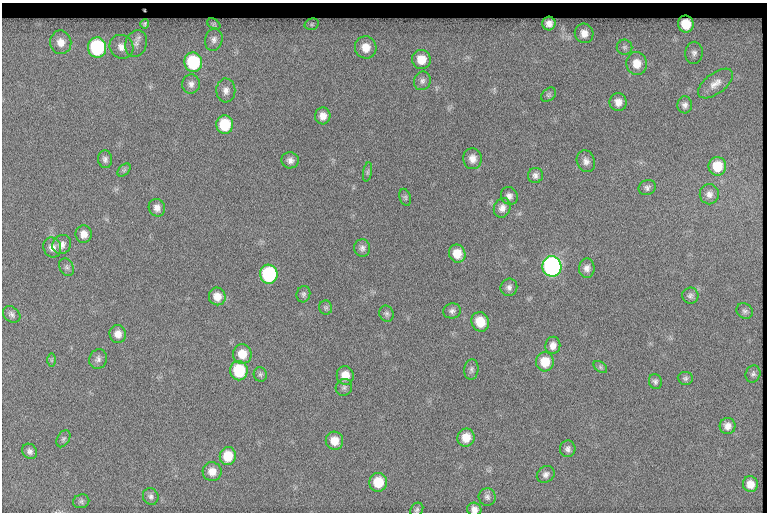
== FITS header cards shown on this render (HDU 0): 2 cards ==
NAXIS1  =                  765
NAXIS2  =                  510

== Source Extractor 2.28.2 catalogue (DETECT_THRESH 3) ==
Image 765 x 510 px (HDU 0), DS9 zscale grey, 1 PNG px = 1 image px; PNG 769 x 514 px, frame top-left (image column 1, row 510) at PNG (2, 3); each listed source drawn as its Kron ellipse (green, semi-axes under 4 px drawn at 4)
Background 202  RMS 7.5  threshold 22.4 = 3 sigma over >= 5 px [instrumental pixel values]
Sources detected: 90; all 90 listed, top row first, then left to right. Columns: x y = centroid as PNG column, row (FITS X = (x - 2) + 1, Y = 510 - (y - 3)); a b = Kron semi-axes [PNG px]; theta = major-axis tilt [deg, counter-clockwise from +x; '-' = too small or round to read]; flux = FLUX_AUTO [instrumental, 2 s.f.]
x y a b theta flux
549 23 7 6 - 2900
145 24 5 4 - 920
214 24 7 5 -33 770
312 24 7 5 15 900
686 24 8 8 - 11000
584 33 10 9 - 4300
214 40 11 8 76 2600
61 42 12 10 -81 5200
136 43 13 10 72 3500
97 47 10 9 - 52000
121 47 12 11 - 4200
366 47 11 10 - 7200
624 47 8 7 - 1500
694 53 11 8 89 2500
421 59 10 9 - 7900
193 62 9 9 - 36000
637 64 11 10 - 7300
422 81 9 8 - 2000
715 83 20 10 37 5100
191 84 9 9 - 2500
226 90 12 9 -89 3200
549 95 8 6 39 1100
618 102 9 8 - 4000
685 105 8 7 - 2100
323 116 8 7 - 3900
225 124 9 8 - 19000
105 159 9 7 -82 1700
472 159 10 9 - 4000
290 160 9 8 - 2500
586 161 11 9 -72 2700
717 166 9 8 - 12000
124 170 8 5 45 1100
367 172 10 4 79 1000
535 175 7 7 - 2000
647 188 9 7 26 1700
709 194 10 9 - 2900
509 196 9 8 - 2300
405 197 9 5 -72 970
157 208 9 8 - 3100
502 208 10 8 67 3200
84 234 8 8 - 4000
62 245 10 9 - 3000
52 247 10 8 -68 3400
362 248 9 8 - 2000
457 254 9 8 - 8100
552 266 10 9 - 160000
67 267 9 7 -61 1400
587 268 10 8 89 2800
269 274 9 9 - 49000
509 287 9 8 - 2100
303 294 8 6 75 1400
217 296 9 8 - 5400
690 296 8 8 - 1600
326 307 7 6 - 1100
452 311 9 7 10 1900
745 311 8 7 - 1500
12 314 9 7 -40 1800
386 314 8 7 - 1400
480 322 10 8 -63 9900
118 334 9 8 - 4000
553 345 8 7 - 3400
242 354 10 9 - 8000
98 359 10 8 68 2000
51 360 6 4 -90 730
545 362 9 9 - 10000
600 367 7 5 -37 930
471 370 10 7 84 1600
239 371 10 8 -83 24000
260 374 7 6 - 1200
753 374 8 7 - 1400
345 375 9 8 - 6300
685 378 7 6 - 1300
655 381 8 6 -74 1300
344 387 8 8 - 1700
728 426 8 8 - 3200
466 437 9 8 - 7300
63 439 9 6 60 1200
334 441 9 8 - 6500
568 449 8 7 - 2000
30 451 8 7 - 1800
228 456 9 8 - 10000
212 472 9 9 - 5100
546 474 9 8 - 2100
378 482 9 9 - 12000
750 484 8 7 - 4800
151 496 8 7 - 1800
487 497 8 8 - 1700
81 501 8 6 16 1300
474 509 7 6 - 2700
417 510 7 6 - 1100
At the frame edge (FLAGS 8, measured only in part): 1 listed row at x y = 474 509